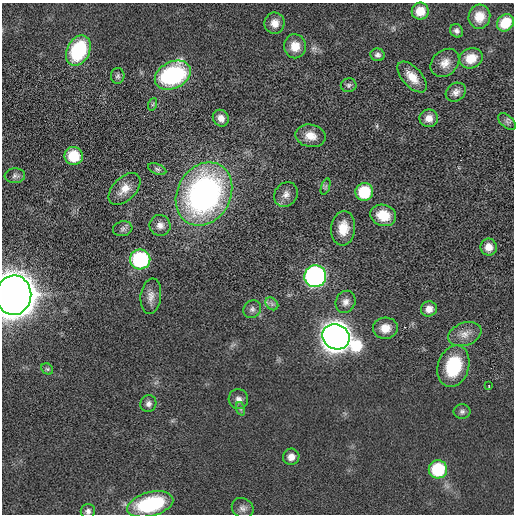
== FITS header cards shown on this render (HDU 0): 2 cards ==
NAXIS1  =                  512 / length of data axis 1
NAXIS2  =                  512 / length of data axis 2

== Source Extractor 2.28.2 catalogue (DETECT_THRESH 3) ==
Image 512 x 512 px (HDU 0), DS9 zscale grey, 1 PNG px = 1 image px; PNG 516 x 516 px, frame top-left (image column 1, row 512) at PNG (2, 3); each listed source drawn as its Kron ellipse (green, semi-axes under 4 px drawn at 4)
Background 2.74e-05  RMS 0.0051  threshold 0.0154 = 3 sigma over >= 5 px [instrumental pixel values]
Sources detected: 56; all 56 listed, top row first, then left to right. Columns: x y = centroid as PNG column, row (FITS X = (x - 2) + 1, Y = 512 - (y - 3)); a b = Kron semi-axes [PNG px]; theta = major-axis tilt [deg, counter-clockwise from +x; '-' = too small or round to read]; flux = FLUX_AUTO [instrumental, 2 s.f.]
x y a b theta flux
420 11 8 8 - 5.7
479 17 12 11 - 4.2
275 23 10 10 - 2.9
505 23 9 7 47 6.5
457 31 7 6 - 1.1
295 46 12 11 - 4.6
78 51 16 11 64 26
378 55 7 6 - 1.1
471 58 12 10 18 5.3
445 63 16 12 43 3.5
173 75 19 13 27 48
118 76 8 7 - 0.9
412 77 19 9 -48 4.8
349 85 8 7 - 0.89
456 92 11 8 38 1.9
153 104 6 4 71 0.51
221 118 9 7 -51 2.4
429 118 9 9 - 2.6
507 122 10 6 -42 0.98
311 136 15 11 -11 4.2
74 156 9 9 - 10
157 169 10 5 -23 0.77
15 176 10 7 6 1.2
326 186 8 3 71 0.6
124 189 19 11 45 4.2
364 192 9 9 - 13
204 194 33 26 61 100
286 194 13 11 54 2.4
383 215 13 10 -18 7.7
160 225 10 10 - 2.4
343 228 17 12 84 6.1
123 229 10 7 15 1.2
489 247 8 8 - 2.9
140 259 10 10 - 33
315 276 11 11 - 100
14 295 20 17 86 1000
151 296 18 10 83 2.8
345 302 11 9 65 2
272 304 7 5 -45 0.97
252 309 9 8 - 1.3
429 309 8 7 - 2.4
385 328 12 10 7 4.3
465 334 17 11 20 3.6
336 337 14 12 -28 580
453 366 21 15 73 19
47 369 6 5 - 0.53
489 386 3 2 - 0.17
238 399 10 9 - 1.8
148 404 8 7 - 1.4
241 409 7 4 -71 0.66
462 412 8 7 - 1.1
291 457 8 8 - 2.5
438 469 9 9 - 19
150 504 23 12 15 30
243 508 11 10 - 1.7
88 511 7 7 - 1.2
At the frame edge (FLAGS 8, measured only in part): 2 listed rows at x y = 14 295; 88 511